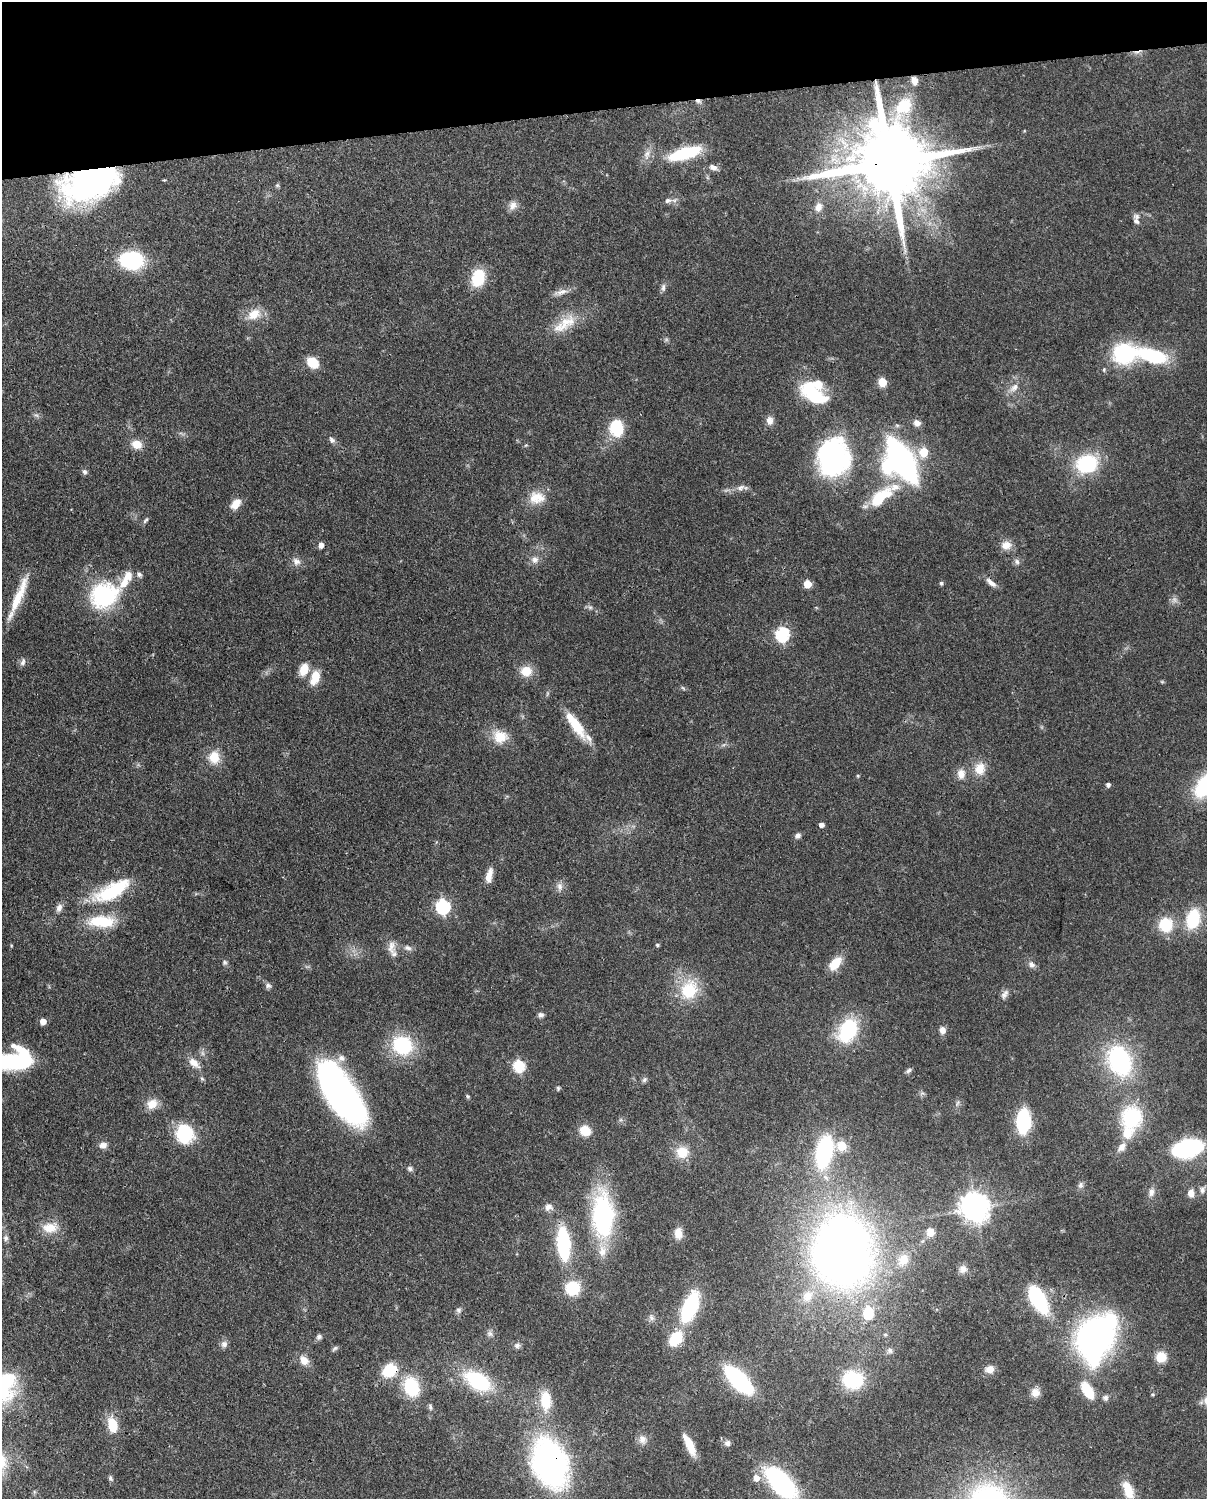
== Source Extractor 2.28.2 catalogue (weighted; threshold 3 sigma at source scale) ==
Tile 3 of 4 x 3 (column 3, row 1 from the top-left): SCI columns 2502-3706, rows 3149-4645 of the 5000 x 4911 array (HDU 1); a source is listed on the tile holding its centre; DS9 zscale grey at full resolution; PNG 1209 x 1501 px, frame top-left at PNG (2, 2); no overlay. Shown black and unused: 7% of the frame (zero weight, under 3 of 4 exposures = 7% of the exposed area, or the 3 px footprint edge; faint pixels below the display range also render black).
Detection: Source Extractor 2.28.2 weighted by HDU 2 'WHT'; one run over the whole footprint, this tile lists its part. Background 0.0986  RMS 0.0041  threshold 0.0184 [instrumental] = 3 sigma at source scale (4.5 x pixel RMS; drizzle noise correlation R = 1.50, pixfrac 1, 0.05/0.05 arcsec/px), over >= 5 px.
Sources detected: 183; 2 too faint to see at this stretch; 4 inside a brighter object's white glare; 1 cosmic-ray / hot-pixel residue — not listed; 10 inside a brighter listed object's ellipse — not listed separately; the other 166 listed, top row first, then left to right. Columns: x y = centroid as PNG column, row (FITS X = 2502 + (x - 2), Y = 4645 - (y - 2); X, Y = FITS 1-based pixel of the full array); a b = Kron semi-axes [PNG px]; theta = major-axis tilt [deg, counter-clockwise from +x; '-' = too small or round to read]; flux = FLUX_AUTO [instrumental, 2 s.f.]
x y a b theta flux
914 81 8 6 -79 2.8
698 101 8 5 -13 1.3
685 153 27 9 16 32
647 154 16 8 73 3.2
889 162 25 19 7 6500
713 167 11 7 -17 2
91 182 50 28 19 130
277 185 6 5 - 0.65
668 200 11 7 16 1.7
513 206 12 10 55 2.7
818 207 12 9 75 3.2
1136 221 10 7 -54 1.6
132 260 22 16 0 35
478 278 17 12 75 16
663 287 11 6 88 1.4
561 292 22 7 13 2.9
254 314 19 13 30 6.7
565 324 40 15 33 12
1124 353 26 21 6 34
1153 356 29 12 -16 31
313 362 14 11 -38 7.3
1104 370 5 4 - 0.6
882 382 5 5 - 15
1014 388 16 9 40 3.4
814 394 34 16 -37 26
36 415 7 4 -18 0.84
770 421 12 9 -83 2.6
917 423 8 8 - 2.5
616 428 16 13 -80 17
332 440 10 7 -52 1.4
137 444 12 10 -13 5.1
526 445 6 4 42 0.48
924 452 6 6 - 14
833 458 35 30 81 76
902 460 31 13 -60 160
1087 464 19 16 17 33
84 472 8 6 -58 1.1
741 488 12 7 27 2
879 497 29 14 47 16
537 498 22 16 -3 7.7
236 504 13 8 49 4.9
145 520 10 5 53 0.91
321 545 6 5 - 2.4
1006 545 14 11 10 3.9
535 560 11 9 14 2.4
296 561 12 9 -33 2.5
1017 562 9 6 -47 1.3
126 579 32 11 60 8.2
941 583 5 5 - 0.83
991 583 16 6 -39 2.6
807 584 5 5 - 9.2
19 595 52 9 68 12
103 595 28 24 30 43
590 607 7 6 - 0.99
782 635 7 6 - 63
23 662 11 6 67 1.4
304 669 14 10 71 6
526 671 14 13 - 6.5
315 677 17 9 72 7.8
683 688 7 4 -45 0.62
576 725 37 10 -54 14
500 737 19 17 -20 8.1
214 757 16 14 -81 7
980 769 16 14 84 6.5
961 774 14 11 -89 3.7
858 776 4 4 - 0.47
1108 785 5 4 - 1.4
821 825 5 4 - 2
798 835 8 6 42 1.5
489 875 18 7 76 4
560 886 11 7 -84 2.1
112 891 47 17 28 27
443 906 7 6 - 78
59 908 11 7 66 2.1
1193 919 21 13 77 20
101 921 32 14 0 16
1166 925 12 12 - 16
657 945 4 4 - 0.64
391 947 20 10 -89 3.9
408 948 11 7 -7 1.7
225 962 6 6 - 0.89
835 963 17 10 48 7.8
1031 964 9 7 -33 1.7
268 985 9 7 -23 1.3
689 990 29 24 67 17
1004 994 15 7 58 1.9
541 1015 7 6 - 1.2
43 1021 5 5 - 4.5
848 1030 23 16 61 32
942 1030 9 8 - 2.2
402 1045 23 20 -33 26
341 1058 10 9 - 2.6
13 1060 38 18 10 54
1119 1061 20 14 -67 71
194 1063 18 10 -40 4.2
519 1066 6 6 - 39
909 1070 8 6 43 0.99
202 1078 7 5 -67 0.77
644 1079 7 6 - 1
558 1088 7 4 -66 0.59
341 1093 58 22 -57 190
467 1096 6 4 -29 0.59
957 1103 8 3 71 0.79
152 1104 15 12 32 5.1
1132 1117 23 21 68 30
1023 1121 18 10 87 35
585 1130 10 9 - 8.7
184 1134 15 14 - 30
103 1145 10 8 13 2.2
842 1146 15 13 -20 6.5
1122 1147 14 8 49 3.3
1188 1148 19 10 14 86
682 1152 14 14 - 7.7
824 1152 28 14 78 55
410 1168 8 6 -31 1.1
1081 1185 9 7 70 1.3
1202 1190 10 8 68 1.7
1151 1192 11 8 81 2.3
1191 1193 11 8 -89 2.9
548 1207 10 9 - 2.3
975 1208 9 8 - 500
603 1215 53 24 -89 55
50 1228 22 13 4 6.9
930 1232 11 10 - 3.4
678 1233 13 9 -88 4.5
6 1238 8 6 -81 1.2
563 1243 25 10 -85 42
844 1243 76 60 -89 320
963 1269 10 10 - 2.5
572 1288 11 11 - 19
1038 1298 21 9 -62 58
690 1307 25 11 68 42
459 1310 8 7 - 1.1
651 1318 9 7 -48 1.6
490 1334 9 7 -44 1.4
885 1335 5 5 - 0.63
319 1337 8 7 - 1.2
676 1339 14 10 53 17
1095 1339 40 28 77 150
224 1344 9 9 - 1.7
517 1345 9 7 33 1.4
335 1349 9 5 41 0.85
890 1351 8 7 - 1.4
1161 1357 10 10 - 7.1
304 1360 13 10 -47 4
990 1369 12 9 10 3.2
389 1370 17 14 34 13
738 1380 21 9 -46 76
853 1380 18 15 -3 29
478 1381 23 13 -30 37
3 1385 37 32 65 44
411 1387 19 14 -69 22
1087 1390 18 9 -58 13
1035 1392 11 11 - 3.2
1105 1398 8 7 - 1.2
546 1401 21 11 -87 13
430 1407 9 5 -82 1
112 1425 15 10 -77 10
642 1440 12 11 - 2.9
727 1443 8 8 - 1.7
689 1444 22 7 -64 9.8
549 1462 42 28 -69 140
110 1478 7 5 -60 0.9
756 1478 7 7 - 3.9
781 1483 27 13 -49 82
1128 1490 25 11 -68 7.3
Overlapping masked pixels (flux is a lower limit): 6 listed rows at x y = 914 81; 698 101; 889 162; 91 182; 389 1370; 549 1462
Isophote crosses this tile's border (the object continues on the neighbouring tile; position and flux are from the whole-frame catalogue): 3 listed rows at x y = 13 1060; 3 1385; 781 1483